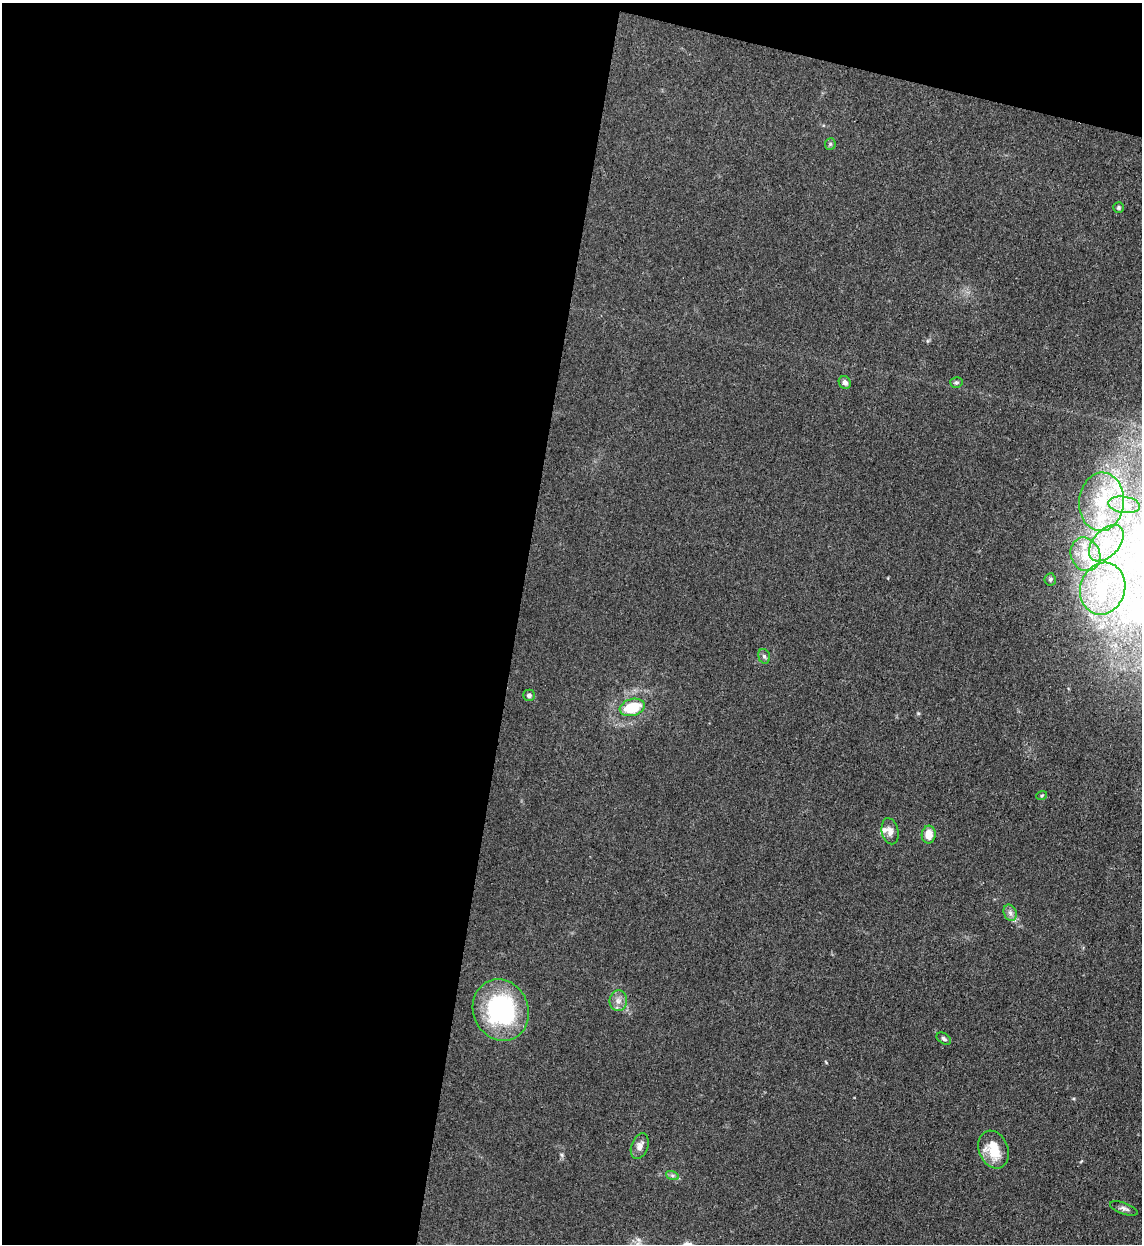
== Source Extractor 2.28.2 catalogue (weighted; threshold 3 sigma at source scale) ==
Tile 1 of 4 x 4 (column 1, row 1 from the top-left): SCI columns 330-1469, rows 3747-4988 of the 5101 x 5010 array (HDU 1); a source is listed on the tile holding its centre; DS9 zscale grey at full resolution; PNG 1144 x 1246 px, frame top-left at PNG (2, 3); each listed source drawn as its Kron ellipse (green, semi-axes under 4 px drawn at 4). Shown black and unused: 48% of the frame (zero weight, under 3 of 4 exposures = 7% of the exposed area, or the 3 px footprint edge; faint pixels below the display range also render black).
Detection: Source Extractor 2.28.2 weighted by HDU 2 'WHT'; one run over the whole footprint, this tile lists its part. Background 0.0807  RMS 0.011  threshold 0.0478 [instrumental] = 3 sigma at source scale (4.5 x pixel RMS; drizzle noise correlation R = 1.50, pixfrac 1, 0.05/0.05 arcsec/px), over >= 5 px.
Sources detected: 29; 1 inside a brighter object's white glare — neither listed nor drawn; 4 inside a brighter listed object's ellipse — not listed separately; the other 24 listed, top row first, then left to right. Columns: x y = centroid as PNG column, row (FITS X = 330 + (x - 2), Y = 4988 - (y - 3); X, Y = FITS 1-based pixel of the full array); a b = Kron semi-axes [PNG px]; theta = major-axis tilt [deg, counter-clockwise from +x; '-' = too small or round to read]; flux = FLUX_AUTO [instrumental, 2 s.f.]
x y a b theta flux
830 144 6 5 - 1.7
1119 208 5 5 - 1.7
845 382 7 6 - 3.9
956 382 6 5 - 2.2
1101 502 29 22 85 54
1124 505 16 8 -8 12
1106 543 21 13 48 26
1085 554 17 14 -67 19
1050 579 6 5 - 2
1103 589 26 22 72 53
764 656 7 5 -72 2.4
529 695 6 5 - 2.7
632 707 13 8 15 33
1042 795 5 3 - 1.1
890 831 13 8 -77 6.4
929 835 9 7 87 13
1010 913 8 6 -69 4
618 1001 10 9 - 6.2
501 1010 31 27 -66 130
944 1039 8 5 -33 2.3
640 1146 13 8 69 6.7
994 1150 19 14 -68 28
672 1175 6 4 -19 2.2
1124 1208 14 5 -19 3.7